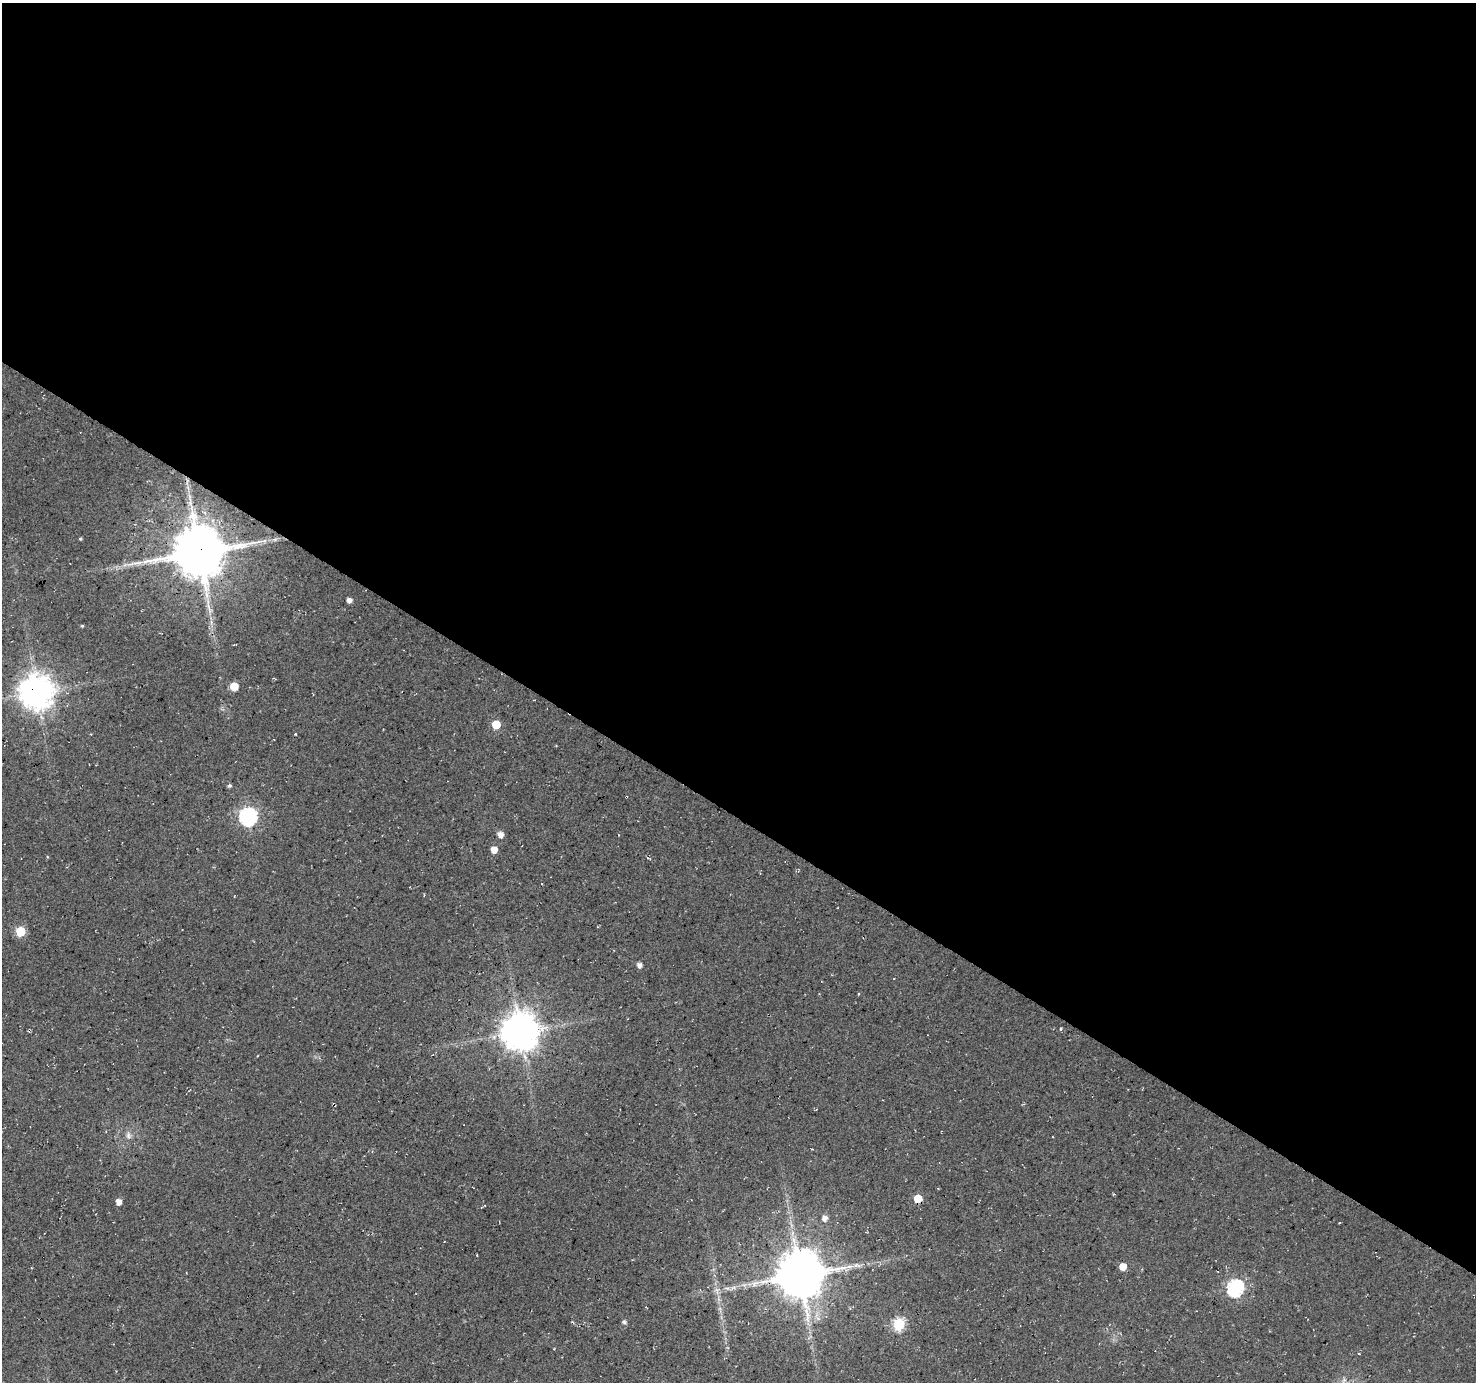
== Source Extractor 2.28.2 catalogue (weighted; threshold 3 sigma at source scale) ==
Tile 3 of 4 x 4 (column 3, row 1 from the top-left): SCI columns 2954-4427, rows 4397-5776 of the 5900 x 5964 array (HDU 1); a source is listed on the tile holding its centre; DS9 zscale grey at full resolution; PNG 1478 x 1384 px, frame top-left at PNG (2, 3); no overlay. Shown black and unused: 59% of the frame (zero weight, under 3 of 4 exposures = <1% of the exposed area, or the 3 px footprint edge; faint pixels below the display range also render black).
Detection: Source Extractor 2.28.2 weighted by HDU 2 'WHT'; one run over the whole footprint, this tile lists its part. Background 0.0119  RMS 0.0054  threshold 0.0245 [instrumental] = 3 sigma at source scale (4.5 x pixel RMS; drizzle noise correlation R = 1.50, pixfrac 1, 0.0396/0.0396 arcsec/px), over >= 5 px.
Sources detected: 29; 1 long thin detection or spike segment (spike, bleed or trail) — not listed; the other 28 listed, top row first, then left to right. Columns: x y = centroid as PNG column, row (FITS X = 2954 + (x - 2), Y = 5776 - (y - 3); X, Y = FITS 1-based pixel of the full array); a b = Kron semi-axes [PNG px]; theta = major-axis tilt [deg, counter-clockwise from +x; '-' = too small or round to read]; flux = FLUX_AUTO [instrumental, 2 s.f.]
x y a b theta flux
80 539 4 3 - 0.61
275 539 5 5 - 0.95
199 552 15 14 - 3100
349 600 4 4 - 2.8
82 626 4 3 - 0.55
234 686 6 5 - 13
36 692 10 10 - 1100
496 725 5 5 - 14
295 734 3 3 - 0.65
229 786 4 4 - 1
248 816 7 7 - 160
500 834 5 5 - 3.9
619 835 3 2 - 0.37
494 850 5 5 - 5.4
20 931 6 6 - 25
639 965 6 5 - 2.1
520 1032 11 10 - 1400
128 1135 11 7 -81 2.5
918 1198 5 5 - 14
119 1202 5 5 - 4.4
825 1218 6 5 - 3
856 1265 11 6 -7 2.1
1123 1266 5 5 - 7.3
800 1275 14 13 - 2400
1235 1288 7 7 - 140
717 1291 12 4 -70 2.3
624 1322 6 5 - 0.94
899 1324 6 6 - 54
Overlapping masked pixels (flux is a lower limit): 3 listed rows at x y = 199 552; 36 692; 918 1198